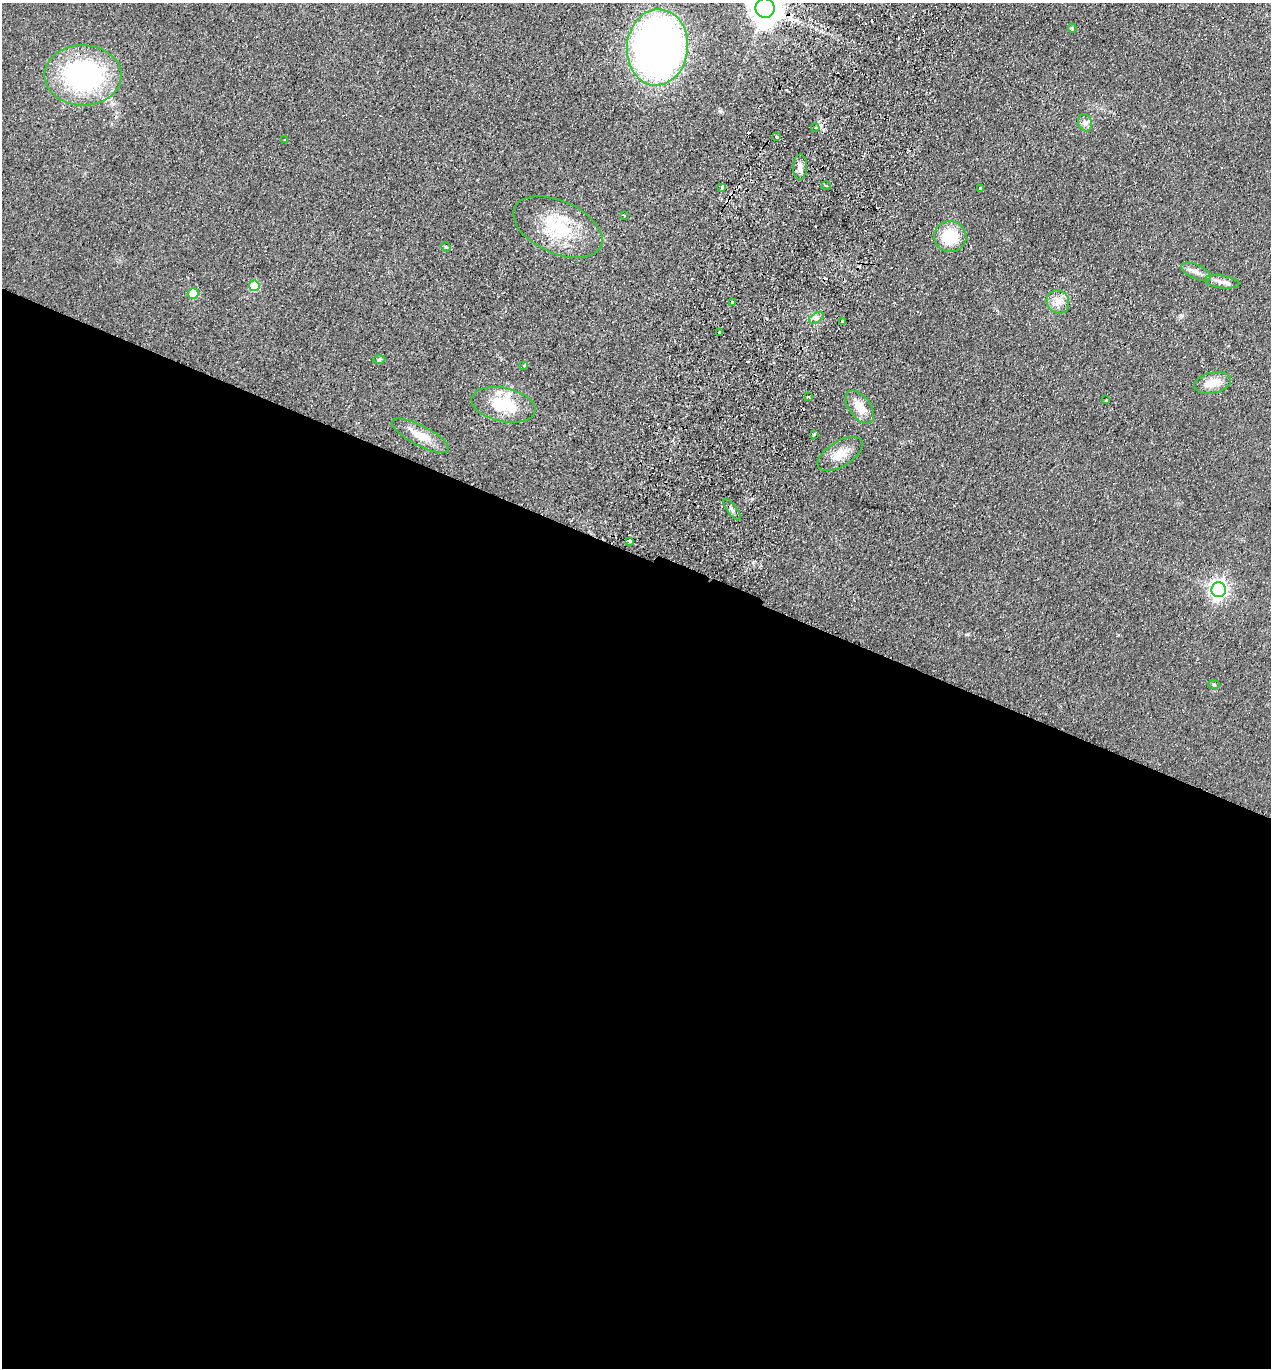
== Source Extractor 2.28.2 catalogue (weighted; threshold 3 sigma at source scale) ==
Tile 14 of 4 x 4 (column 2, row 4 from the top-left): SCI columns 1459-2727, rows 25-1390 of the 5585 x 5513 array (HDU 1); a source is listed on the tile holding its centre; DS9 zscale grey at full resolution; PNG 1273 x 1370 px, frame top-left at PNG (2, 3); each listed source drawn as its Kron ellipse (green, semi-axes under 4 px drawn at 4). Shown black and unused: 60% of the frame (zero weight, under 2 of 3 exposures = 3% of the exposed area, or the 3 px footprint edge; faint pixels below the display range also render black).
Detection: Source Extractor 2.28.2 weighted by HDU 2 'WHT'; one run over the whole footprint, this tile lists its part. Background 0.0489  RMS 0.0093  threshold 0.0417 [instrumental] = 3 sigma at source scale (4.5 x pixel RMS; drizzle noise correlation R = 1.50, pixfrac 1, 0.05/0.05 arcsec/px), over >= 5 px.
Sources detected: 47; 1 inside a brighter object's white glare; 5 cosmic-ray / hot-pixel residue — neither listed nor drawn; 2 inside a brighter listed object's ellipse — not listed separately; the other 39 listed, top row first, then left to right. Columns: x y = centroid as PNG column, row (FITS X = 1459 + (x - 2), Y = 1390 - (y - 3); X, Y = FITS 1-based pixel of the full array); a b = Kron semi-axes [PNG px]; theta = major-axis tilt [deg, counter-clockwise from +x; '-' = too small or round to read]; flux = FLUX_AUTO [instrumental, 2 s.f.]
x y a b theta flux
765 8 9 9 - 1800
1072 28 4 4 - 1.3
657 47 38 30 84 520
83 75 38 30 -1 170
1085 123 9 6 -75 3.7
815 128 4 3 - 1.2
777 137 3 3 - 13
285 140 3 2 - 1.2
800 167 13 7 87 5
826 185 4 3 - 0.95
722 187 3 3 - 9.2
980 188 3 3 - 2.6
624 215 3 2 - 0.68
558 227 47 26 -24 58
950 236 16 15 - 33
446 247 5 4 - 0.99
1196 272 16 7 -24 5.9
1222 282 17 6 -8 5.8
254 286 5 5 - 36
193 293 5 5 - 26
1058 302 12 11 - 8.5
732 303 4 3 - 6.9
816 318 8 5 31 3.3
842 321 3 3 - 1.4
720 333 4 3 - 4.4
379 359 6 4 2 1.3
524 365 3 2 - 1.2
1213 383 18 10 13 15
808 397 3 3 - 1.2
1106 400 3 3 - 1.4
503 405 33 17 -12 43
860 407 19 10 -53 14
814 435 3 3 - 2.7
420 436 32 10 -27 16
840 454 25 12 32 15
732 510 13 5 -54 2.9
630 541 3 3 - 11
1219 590 7 7 - 370
1214 685 6 4 -3 1.1
Overlapping masked pixels (flux is a lower limit): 1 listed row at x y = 765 8
Isophote crosses this tile's border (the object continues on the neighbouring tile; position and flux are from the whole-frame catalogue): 1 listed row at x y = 765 8